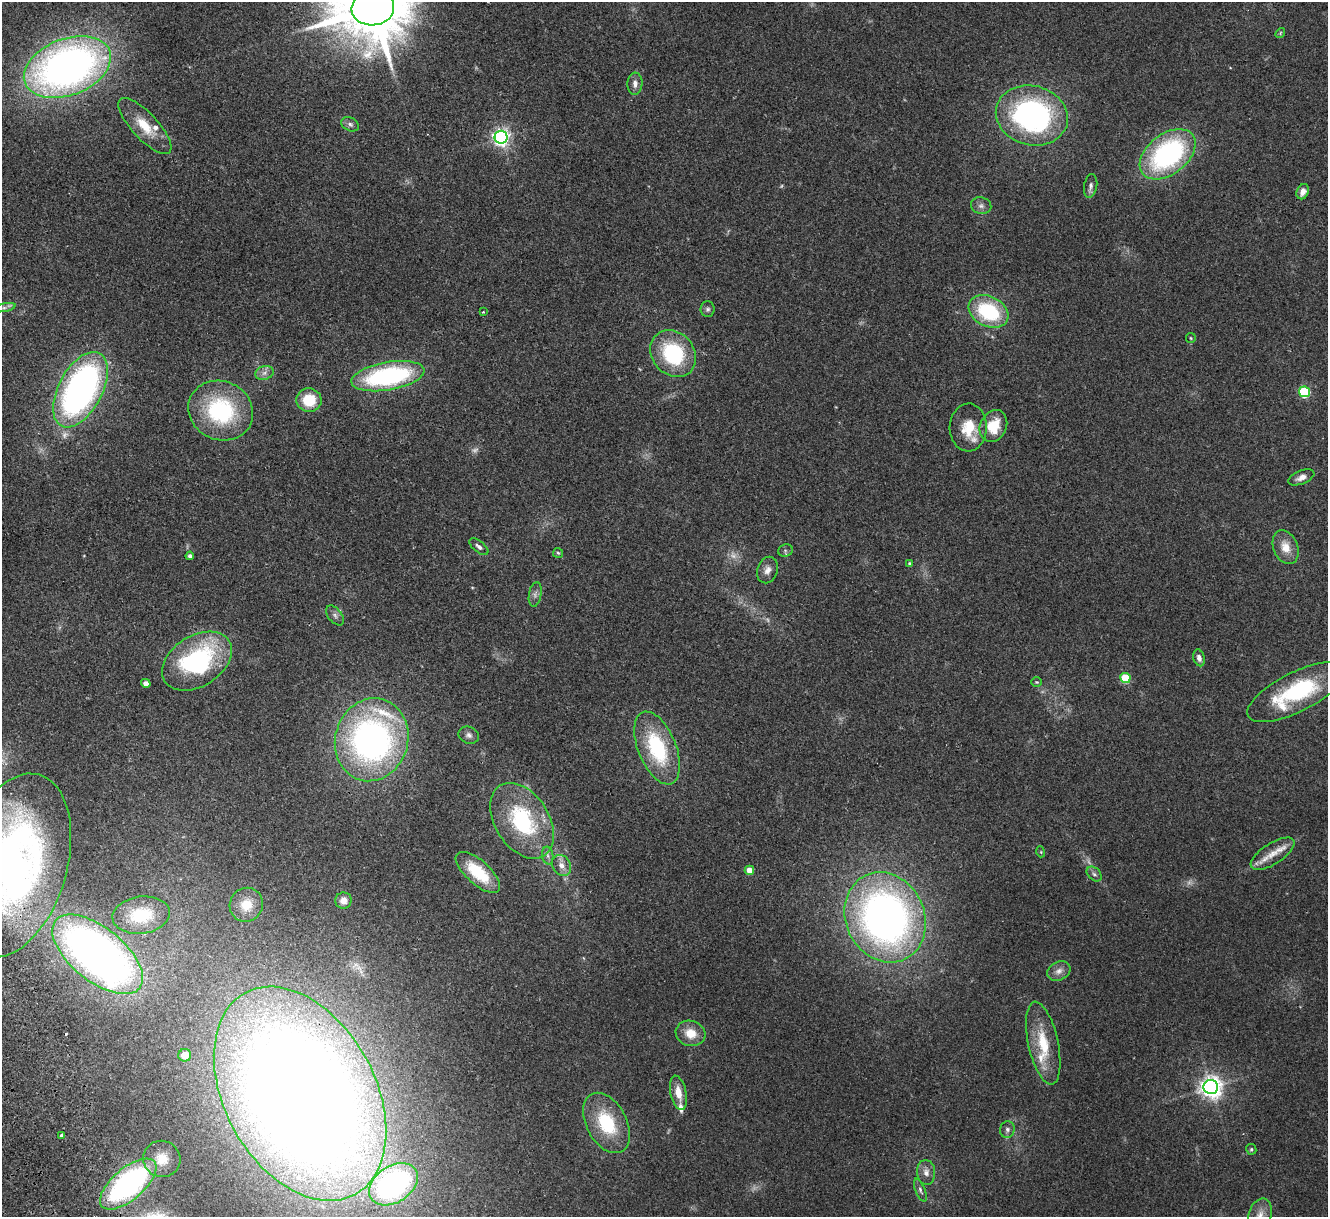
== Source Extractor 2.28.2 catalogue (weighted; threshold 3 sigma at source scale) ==
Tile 7 of 4 x 4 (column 3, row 2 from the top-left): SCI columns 2706-4031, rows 2600-3814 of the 5411 x 5322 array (HDU 1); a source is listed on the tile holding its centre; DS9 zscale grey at full resolution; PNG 1330 x 1219 px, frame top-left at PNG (2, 2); each listed source drawn as its Kron ellipse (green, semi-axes under 4 px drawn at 4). Shown black and unused: <1% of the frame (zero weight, under 2 of 3 exposures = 3% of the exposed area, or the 3 px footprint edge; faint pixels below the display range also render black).
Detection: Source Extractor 2.28.2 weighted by HDU 2 'WHT'; one run over the whole footprint, this tile lists its part. Background 0.072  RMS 0.0085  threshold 0.0381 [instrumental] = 3 sigma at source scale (4.5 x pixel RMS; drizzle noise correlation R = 1.50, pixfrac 1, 0.05/0.05 arcsec/px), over >= 5 px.
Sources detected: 91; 8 too faint to see at this stretch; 1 cosmic-ray / hot-pixel residue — neither listed nor drawn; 6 inside a brighter listed object's ellipse — not listed separately; the other 76 listed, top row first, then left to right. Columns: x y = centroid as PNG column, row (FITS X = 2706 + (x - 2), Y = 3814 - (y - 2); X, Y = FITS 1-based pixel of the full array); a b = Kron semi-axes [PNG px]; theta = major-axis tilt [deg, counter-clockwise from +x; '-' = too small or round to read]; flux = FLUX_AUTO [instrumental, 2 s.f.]
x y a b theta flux
373 8 21 17 7 9900
1280 33 5 4 - 1
67 67 45 28 21 490
635 84 11 7 85 4.8
1032 115 36 29 -14 200
350 124 9 6 -28 2.7
145 126 36 13 -47 23
501 137 6 6 - 350
1168 154 32 20 38 150
1091 186 12 6 80 3
1303 192 8 6 67 5.1
981 206 10 8 -14 3.6
4 308 12 4 10 2.8
708 309 8 7 - 2.3
988 311 21 15 -26 65
483 312 3 3 - 1.1
1191 338 5 5 - 1
673 354 25 21 -48 68
264 373 9 7 17 3.7
388 376 37 14 10 130
80 390 41 22 62 330
1304 392 5 5 - 69
309 400 12 11 - 24
221 411 33 29 -25 88
993 426 16 13 65 24
968 427 24 18 88 23
1301 477 14 6 22 5.3
479 547 11 5 -39 2.8
1286 547 17 12 -68 13
785 550 7 6 - 1.9
558 553 5 5 - 1.3
190 556 4 4 - 2.4
910 564 4 4 - 2.8
767 570 13 10 69 5.9
535 594 12 6 81 3.3
335 615 11 6 -51 3.2
1199 658 8 5 -74 4.3
197 661 38 25 32 120
1125 678 5 5 - 41
1037 682 5 4 - 1
146 683 5 4 - 4.2
1296 692 53 20 27 79
469 735 10 8 -22 3.3
372 740 42 36 73 320
657 748 38 19 -68 69
522 821 41 27 -57 81
1041 852 5 3 - 0.74
1273 854 25 10 33 13
548 856 9 5 -83 2.6
13 865 94 53 74 470
561 865 11 9 -57 6.1
749 870 5 4 - 13
478 872 28 12 -42 37
1094 874 9 6 -44 2.5
343 901 8 8 - 5.8
246 905 17 16 - 15
141 915 29 18 7 34
885 917 46 39 -64 450
98 954 54 26 -39 530
1059 971 12 9 28 5.2
691 1033 15 12 -18 14
1043 1043 42 15 -78 32
185 1055 6 6 - 9.5
1211 1087 7 7 - 640
678 1093 17 8 -78 11
300 1094 115 75 -61 2100
607 1123 32 20 -62 49
1007 1129 8 7 - 2.9
61 1136 4 3 - 4.1
1251 1149 5 5 - 1.3
162 1159 19 18 - 18
926 1172 12 9 -84 6.2
128 1184 34 15 40 220
393 1184 26 18 33 220
920 1190 12 5 -68 2.5
1260 1215 17 11 73 9.3
Overlapping masked pixels (flux is a lower limit): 3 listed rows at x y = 13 865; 98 954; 300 1094
Isophote crosses this tile's border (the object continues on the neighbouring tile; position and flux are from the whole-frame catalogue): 5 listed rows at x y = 373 8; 4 308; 13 865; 98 954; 1260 1215